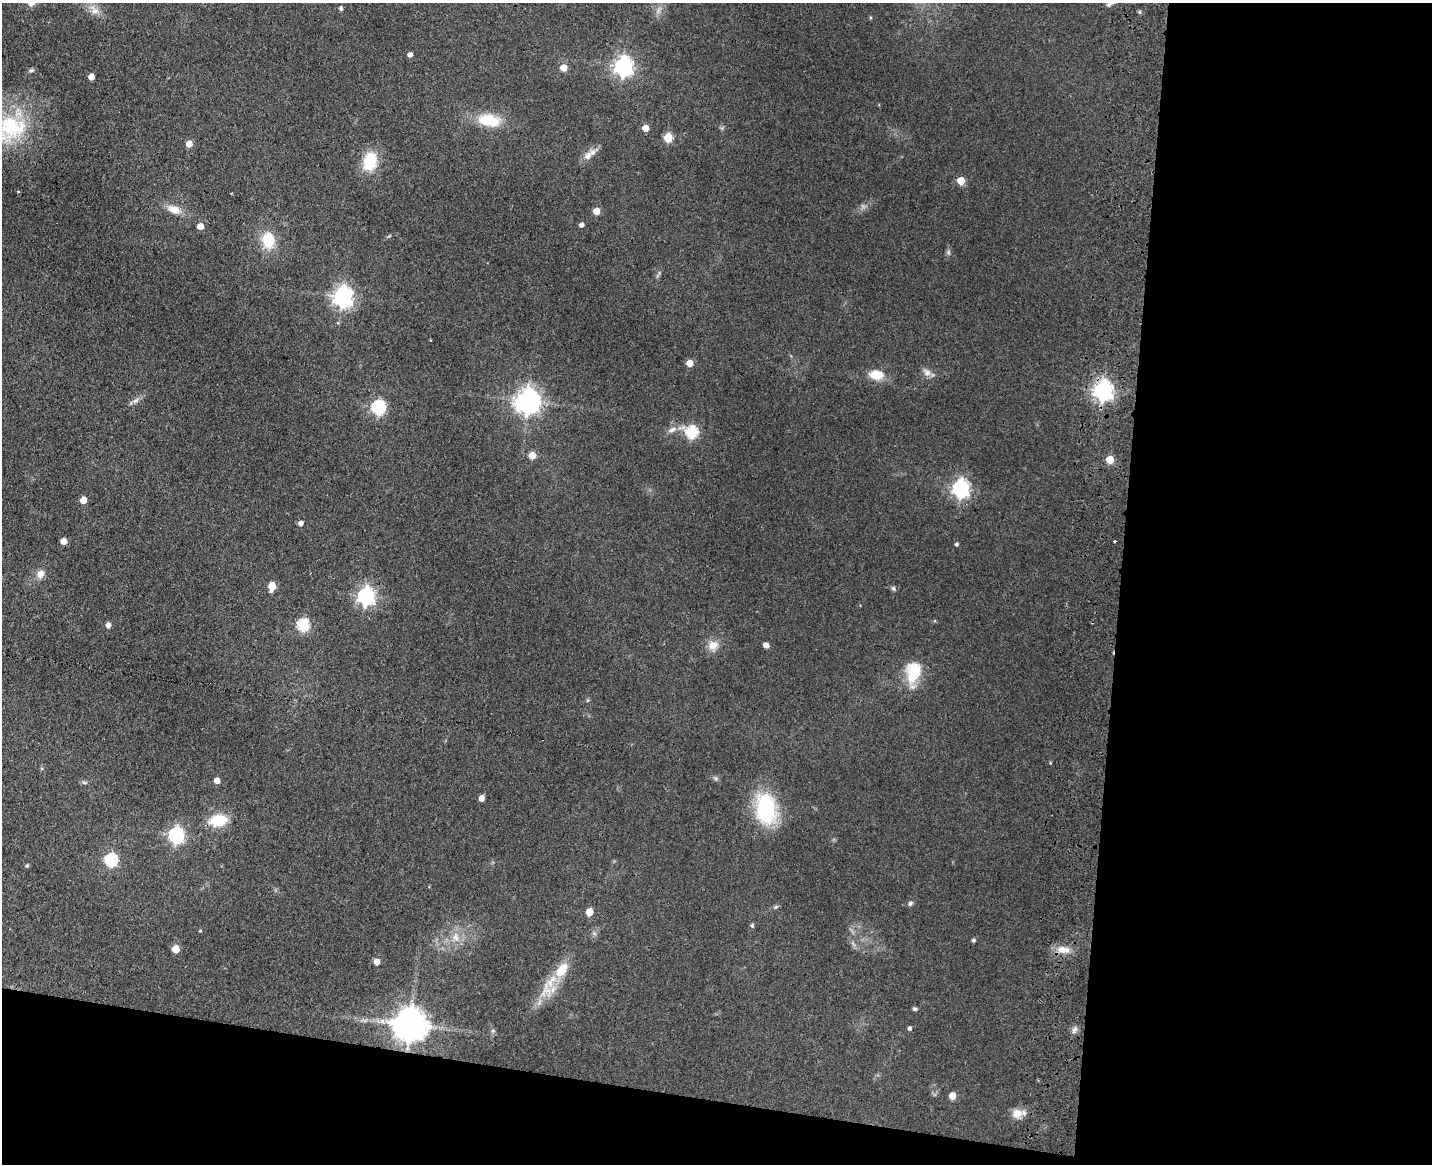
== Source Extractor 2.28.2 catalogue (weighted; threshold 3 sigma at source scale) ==
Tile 12 of 3 x 4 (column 3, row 4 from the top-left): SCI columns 3194-4623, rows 18-1179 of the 4844 x 4684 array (HDU 1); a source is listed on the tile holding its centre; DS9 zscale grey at full resolution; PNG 1434 x 1166 px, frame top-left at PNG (2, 3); no overlay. Shown black and unused: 28% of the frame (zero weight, under 3 of 4 exposures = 6% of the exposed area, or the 3 px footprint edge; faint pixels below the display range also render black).
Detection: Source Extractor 2.28.2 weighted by HDU 2 'WHT'; one run over the whole footprint, this tile lists its part. Background 0.0658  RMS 0.0061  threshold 0.0276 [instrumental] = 3 sigma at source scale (4.5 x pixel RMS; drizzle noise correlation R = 1.50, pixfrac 1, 0.05/0.05 arcsec/px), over >= 5 px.
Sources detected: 76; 1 inside a brighter object's white glare — not listed; the other 75 listed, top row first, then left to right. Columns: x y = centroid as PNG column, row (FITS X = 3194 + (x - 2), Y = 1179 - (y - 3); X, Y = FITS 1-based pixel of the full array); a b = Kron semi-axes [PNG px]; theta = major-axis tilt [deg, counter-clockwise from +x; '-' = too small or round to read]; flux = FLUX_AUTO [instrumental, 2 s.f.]
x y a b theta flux
341 8 4 4 - 1.5
94 10 16 10 -44 5.6
658 10 11 5 69 2.5
1140 12 5 4 - 0.93
410 55 4 4 - 2.6
623 66 7 7 - 280
564 68 5 5 - 9.3
31 70 6 5 - 1.2
91 77 5 4 - 5.6
489 120 28 15 -10 19
9 128 50 35 13 59
645 128 5 5 - 7
668 137 5 5 - 24
189 144 5 5 - 6.8
588 156 14 8 50 5
370 161 18 12 76 23
961 181 5 5 - 13
174 209 16 10 -22 7.3
596 211 5 5 - 9.2
581 225 5 4 - 2.1
200 226 5 5 - 7.3
268 240 19 14 -83 16
343 297 8 7 - 340
690 363 5 5 - 8.1
927 372 13 9 -51 3.6
876 375 17 10 -5 10
1103 391 7 7 - 330
135 401 10 6 35 2.4
528 401 8 8 - 570
378 407 6 6 - 94
672 430 12 7 28 3.3
692 432 6 6 - 59
532 455 5 5 - 10
1110 459 5 5 - 16
960 488 7 7 - 220
83 500 5 5 - 7.9
301 523 5 4 - 2.7
63 541 5 5 - 6.4
1114 541 3 2 - 0.87
956 544 4 4 - 1.2
40 574 9 8 - 4.8
272 586 6 5 - 15
893 588 7 5 -61 1.1
366 596 7 7 - 210
108 625 5 4 - 3.3
303 625 6 6 - 62
713 645 12 11 - 6.2
766 645 5 4 - 3.9
912 676 28 16 -81 16
217 781 5 4 - 5.4
84 782 7 4 -1 1
481 798 5 4 - 4.4
766 809 28 17 -83 60
218 820 15 10 10 22
176 835 7 6 - 150
111 860 6 6 - 77
27 866 4 4 - 1.1
910 903 7 6 - 1.3
776 907 7 5 22 1.1
589 912 5 5 - 10
752 926 5 5 - 1.2
200 931 5 3 - 0.49
455 937 13 10 -77 6.1
973 940 4 4 - 1.2
176 949 5 5 - 13
1063 950 18 10 -6 7.2
377 962 5 5 - 5
562 970 21 13 52 15
545 991 23 17 18 13
915 1009 5 5 - 1.2
410 1025 10 9 - 1300
909 1028 5 4 - 1.5
1074 1030 11 6 58 2.2
952 1096 5 5 - 8.9
1017 1114 13 12 - 6.3
Overlapping masked pixels (flux is a lower limit): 1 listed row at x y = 1103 391
Isophote crosses this tile's border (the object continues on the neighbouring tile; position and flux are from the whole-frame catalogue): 1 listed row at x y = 9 128